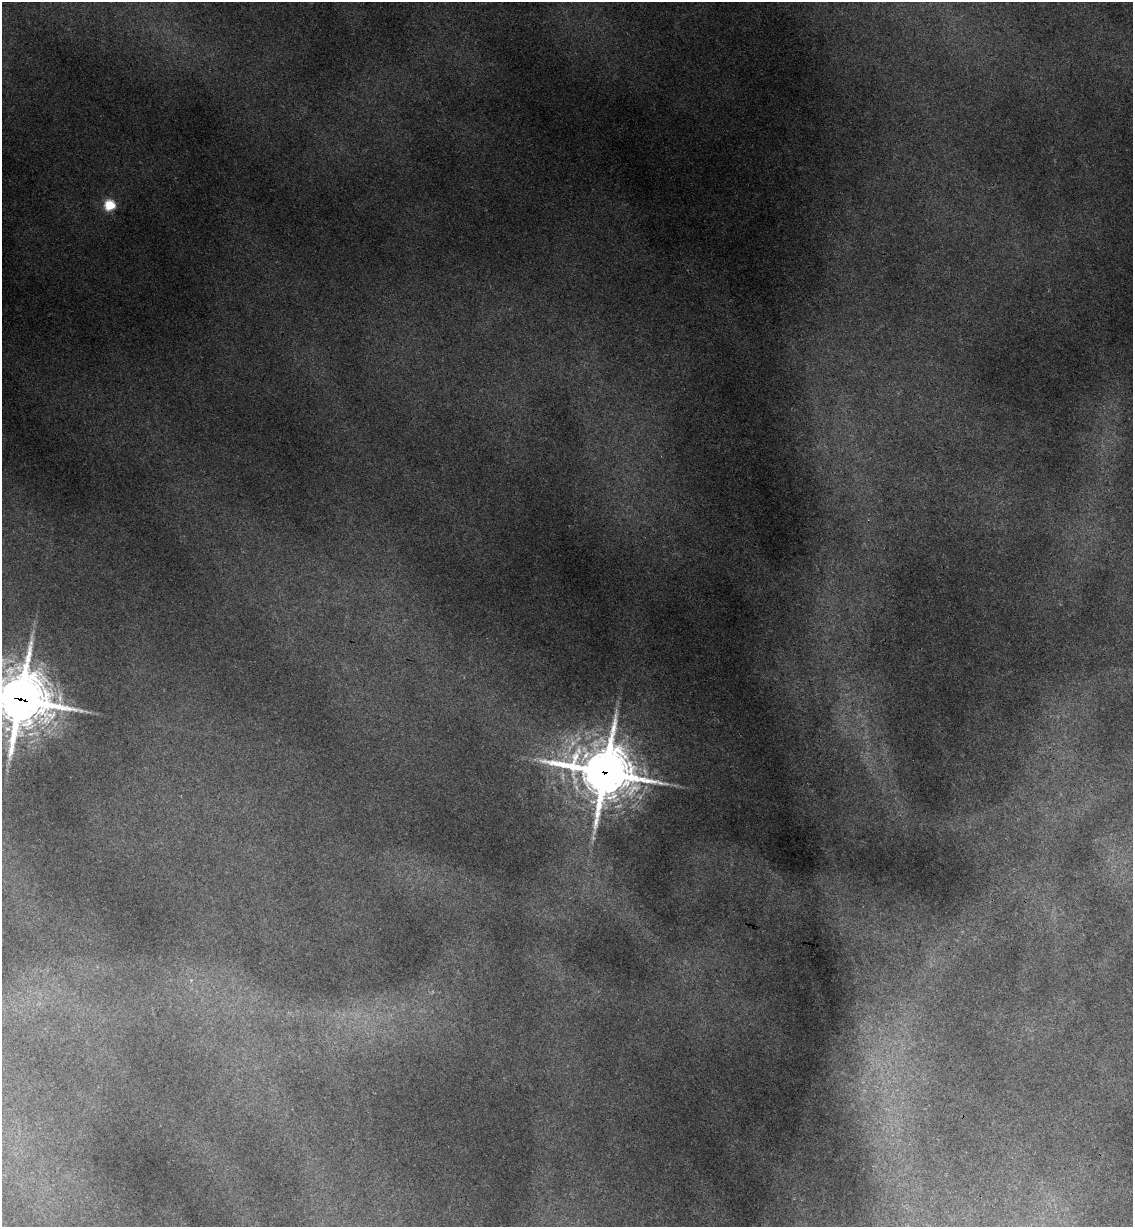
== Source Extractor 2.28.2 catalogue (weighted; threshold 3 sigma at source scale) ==
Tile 6 of 4 x 4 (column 2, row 2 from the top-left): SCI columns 1306-2436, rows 2467-3691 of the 4993 x 4930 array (HDU 1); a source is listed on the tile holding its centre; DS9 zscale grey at full resolution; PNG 1135 x 1229 px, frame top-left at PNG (2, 2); no overlay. Shown black and unused: <1% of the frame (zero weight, under 3 of 4 exposures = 6% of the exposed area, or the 3 px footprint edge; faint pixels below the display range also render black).
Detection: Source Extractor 2.28.2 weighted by HDU 2 'WHT'; one run over the whole footprint, this tile lists its part. Background 0.133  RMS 0.0071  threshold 0.0318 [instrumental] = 3 sigma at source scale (4.5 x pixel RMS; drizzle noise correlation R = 1.50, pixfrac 1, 0.05/0.05 arcsec/px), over >= 5 px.
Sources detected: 3; all 3 listed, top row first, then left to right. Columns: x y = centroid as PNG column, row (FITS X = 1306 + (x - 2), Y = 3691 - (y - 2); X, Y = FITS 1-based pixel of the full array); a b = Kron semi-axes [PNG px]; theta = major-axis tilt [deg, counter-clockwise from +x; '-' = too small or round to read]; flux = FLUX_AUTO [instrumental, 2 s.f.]
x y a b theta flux
109 205 5 5 - 53
20 699 21 19 -13 3200
605 772 20 17 -15 3500
Overlapping masked pixels (flux is a lower limit): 2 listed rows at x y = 20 699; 605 772
Isophote crosses this tile's border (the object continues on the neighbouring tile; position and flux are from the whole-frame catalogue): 1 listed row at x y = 20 699